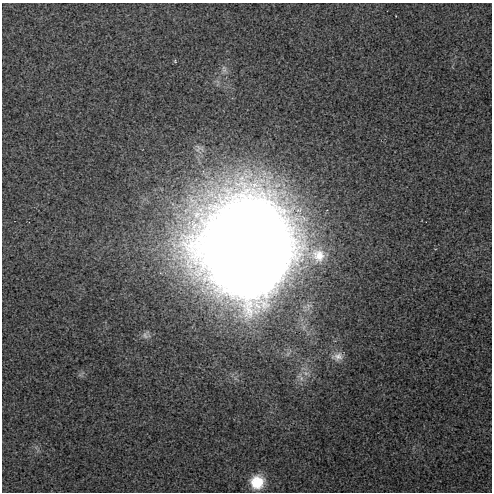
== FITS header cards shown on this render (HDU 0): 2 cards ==
NAXIS1  =                  490 / Axis length
NAXIS2  =                  490 / Axis length

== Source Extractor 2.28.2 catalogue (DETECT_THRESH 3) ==
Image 490 x 490 px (HDU 0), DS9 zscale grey, 1 PNG px = 1 image px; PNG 494 x 494 px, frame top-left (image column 1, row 490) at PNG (2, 3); no overlay
Background 78.7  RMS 2.7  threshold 8.11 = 3 sigma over >= 5 px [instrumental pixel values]
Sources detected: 9; all 9 listed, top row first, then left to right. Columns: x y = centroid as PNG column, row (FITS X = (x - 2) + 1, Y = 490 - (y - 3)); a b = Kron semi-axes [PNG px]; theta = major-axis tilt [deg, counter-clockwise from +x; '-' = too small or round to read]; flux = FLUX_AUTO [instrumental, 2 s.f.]
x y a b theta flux
396 16 2 2 - 1.2e+02
175 61 5 3 - 1.7e+02
224 70 8 6 30 5.8e+02
247 247 38 35 71 4.7e+06
146 335 12 10 17 8.4e+02
337 357 16 11 10 1.6e+03
306 373 10 6 -8 9.0e+02
300 377 15 8 -59 1.3e+03
257 482 15 14 - 5.2e+03